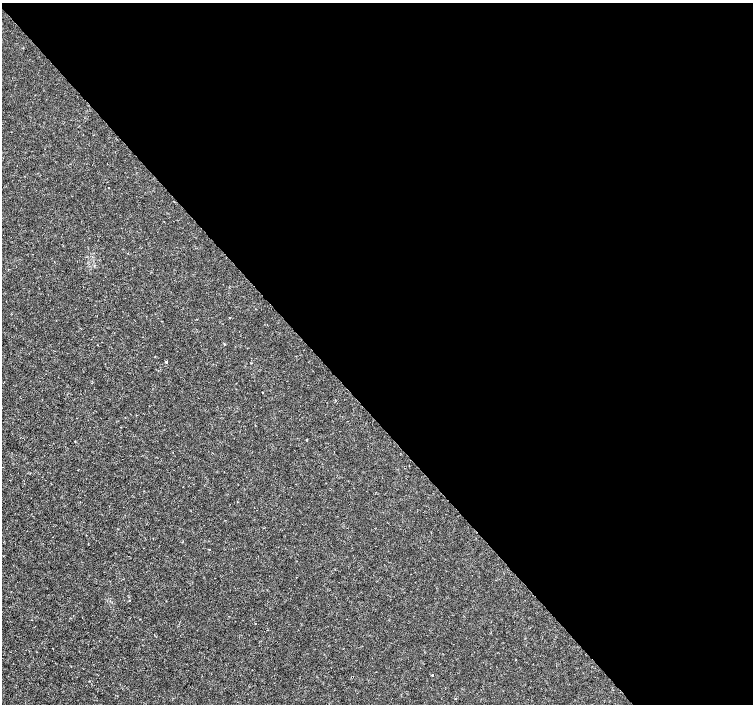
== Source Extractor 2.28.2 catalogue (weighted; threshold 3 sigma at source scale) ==
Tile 8 of 4 x 4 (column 4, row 2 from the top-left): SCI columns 4510-6010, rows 3020-4423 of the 6011 x 5972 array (HDU 1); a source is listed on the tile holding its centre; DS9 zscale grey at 2 x 2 block average (1 PNG px = mean of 2 x 2 image px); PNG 755 x 706 px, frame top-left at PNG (2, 3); no overlay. Shown black and unused: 58% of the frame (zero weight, under 3 of 4 exposures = <1% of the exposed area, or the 3 px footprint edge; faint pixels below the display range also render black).
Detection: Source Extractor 2.28.2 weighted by HDU 2 'WHT'; one run over the whole footprint, this tile lists its part. Background -4.75e-05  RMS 0.0012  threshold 0.00545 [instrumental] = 3 sigma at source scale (4.5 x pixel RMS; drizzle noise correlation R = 1.50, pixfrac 1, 0.0396/0.0396 arcsec/px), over >= 5 px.
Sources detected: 5; all 5 listed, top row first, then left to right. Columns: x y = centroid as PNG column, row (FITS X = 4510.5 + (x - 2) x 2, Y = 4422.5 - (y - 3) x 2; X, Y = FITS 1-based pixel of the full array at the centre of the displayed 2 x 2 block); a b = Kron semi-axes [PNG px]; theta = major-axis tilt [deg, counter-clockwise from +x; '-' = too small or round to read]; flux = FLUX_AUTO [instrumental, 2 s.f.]
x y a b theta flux
229 318 2 2 - 0.16
166 362 2 2 - 0.42
209 550 2 2 - 0.21
129 600 2 2 - 0.36
432 675 2 2 - 0.27